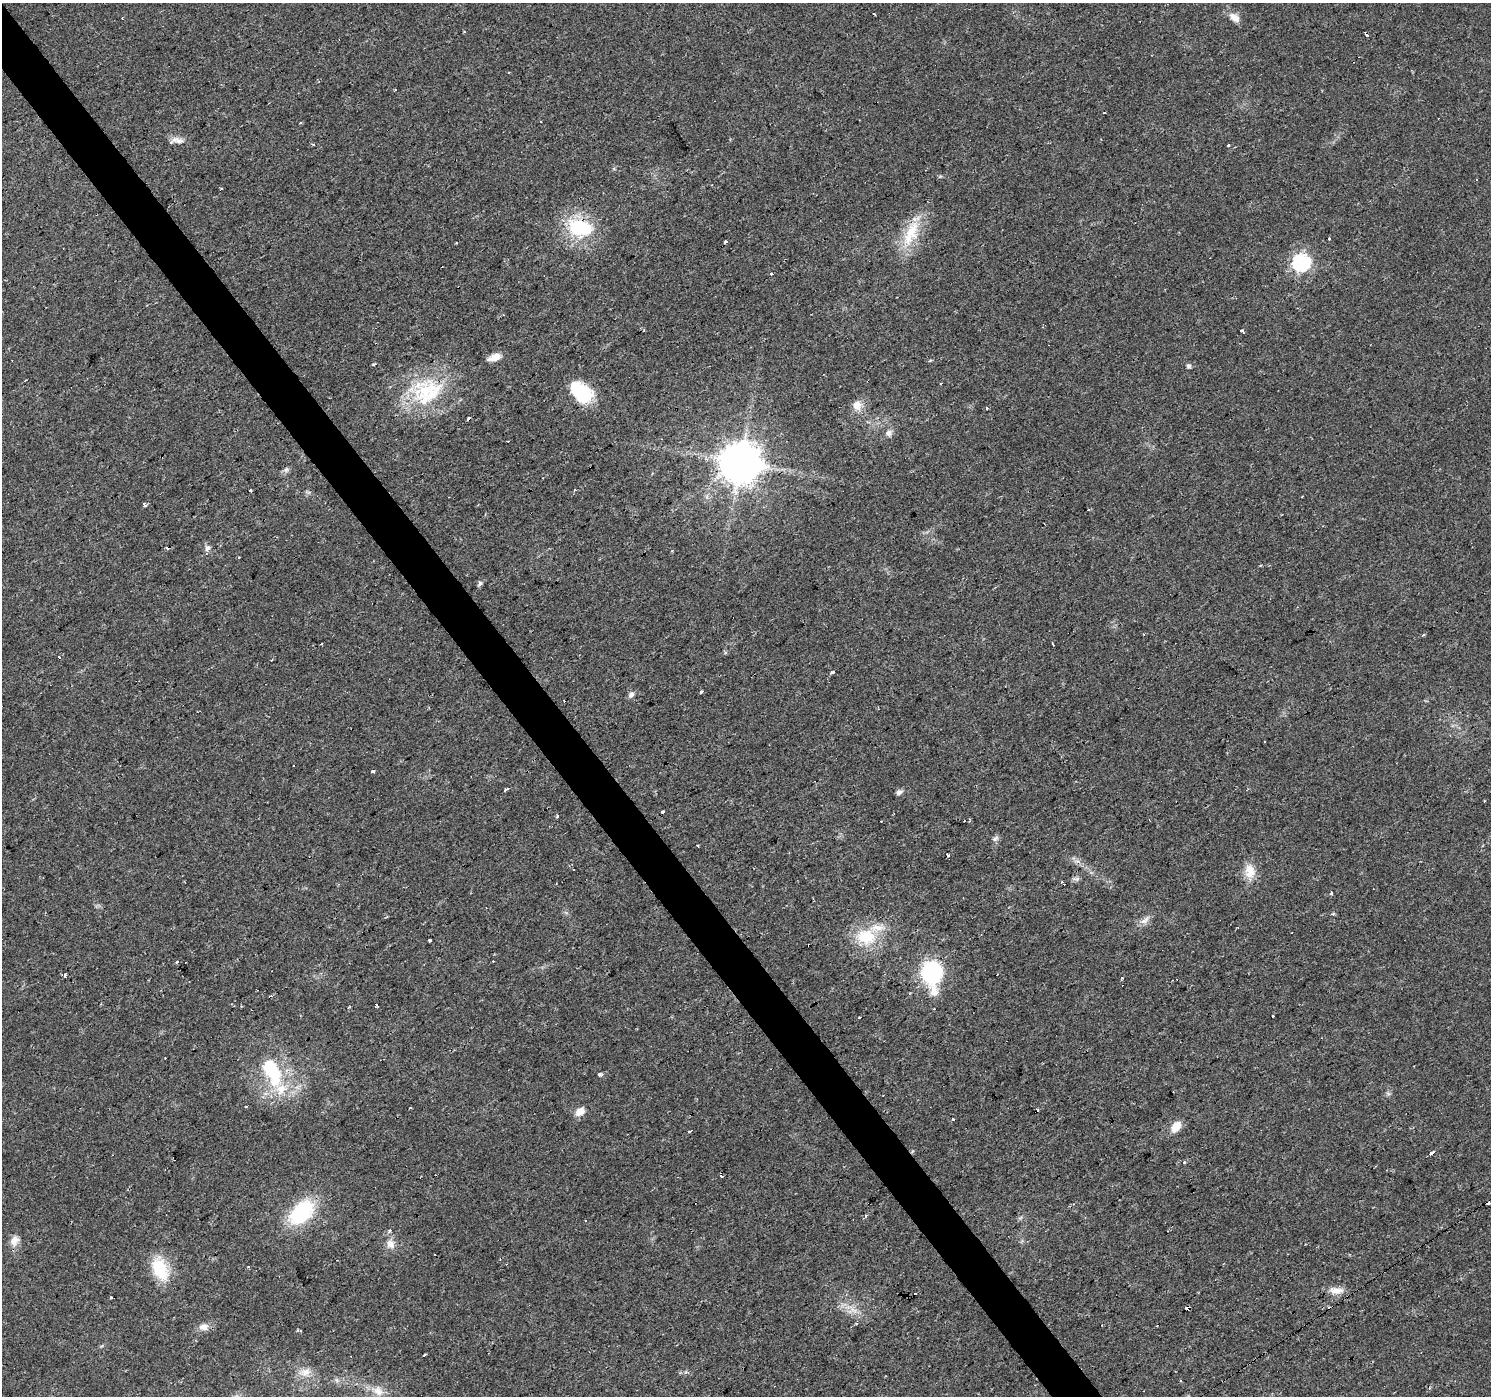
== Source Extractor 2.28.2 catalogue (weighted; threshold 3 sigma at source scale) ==
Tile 11 of 4 x 4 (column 3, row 3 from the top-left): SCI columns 2981-4469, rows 1585-2978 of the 5959 x 5893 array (HDU 1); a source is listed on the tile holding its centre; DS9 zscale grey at full resolution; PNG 1493 x 1398 px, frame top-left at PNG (2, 3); no overlay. Shown black and unused: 3% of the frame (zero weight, under 2 of 3 exposures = <1% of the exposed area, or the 3 px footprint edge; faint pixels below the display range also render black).
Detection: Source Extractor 2.28.2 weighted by HDU 2 'WHT'; one run over the whole footprint, this tile lists its part. Background 0.0205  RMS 0.0033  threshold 0.0149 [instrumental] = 3 sigma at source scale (4.5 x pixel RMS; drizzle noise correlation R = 1.50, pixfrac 1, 0.0396/0.0396 arcsec/px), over >= 5 px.
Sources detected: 119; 31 cosmic-ray / hot-pixel residue — not listed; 4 inside a brighter listed object's ellipse — not listed separately; the other 84 listed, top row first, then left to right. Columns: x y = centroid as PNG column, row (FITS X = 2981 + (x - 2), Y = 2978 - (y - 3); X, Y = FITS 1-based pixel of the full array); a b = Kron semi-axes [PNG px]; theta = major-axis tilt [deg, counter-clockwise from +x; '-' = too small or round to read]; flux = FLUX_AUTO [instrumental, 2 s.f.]
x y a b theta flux
1234 18 15 9 -37 2.7
1366 34 5 3 - 2.5
1104 113 3 2 - 0.26
540 121 3 2 - 0.38
300 122 3 3 - 0.64
177 140 19 8 -11 2.3
1228 145 3 3 - 1.3
221 188 4 2 - 0.34
580 228 33 22 -14 21
912 231 31 20 78 12
1328 238 3 3 - 0.94
726 242 4 3 - 1.5
1301 262 8 7 - 80
771 274 3 3 - 11
503 315 3 2 - 0.29
1242 331 4 3 - 0.67
495 357 13 9 19 3
373 365 3 3 - 0.77
1189 366 7 5 -55 0.68
425 391 49 37 18 28
581 392 27 18 -42 15
857 406 13 12 - 3.2
987 408 3 3 - 1.2
469 419 4 3 - 7.7
889 433 9 7 35 1.5
740 462 11 11 - 1100
286 470 9 4 54 0.89
250 490 3 3 - 1.4
145 505 3 3 - 1.9
1088 509 3 3 - 1
207 548 8 7 - 1.3
480 583 7 5 34 0.82
1423 635 4 3 - 0.41
321 644 3 3 - 0.98
59 657 3 2 - 0.54
833 671 4 3 - 4.2
702 692 3 3 - 2
631 695 7 6 - 1.3
373 771 3 3 - 0.73
506 790 4 3 - 3.2
899 792 8 6 27 1.1
663 812 3 3 - 9.7
558 817 3 3 - 3.8
881 821 3 2 - 0.52
995 838 10 6 31 0.94
948 855 3 3 - 2.4
1250 871 21 13 -77 5
1077 879 7 5 44 0.78
1062 882 6 3 -57 6.2
1331 893 4 3 - 1.1
1334 914 3 3 - 1
1145 920 16 7 38 2.1
866 937 28 21 -8 13
429 940 3 3 - 0.65
932 972 17 15 -75 41
65 975 4 3 - 2
934 991 17 11 -80 3.7
376 1005 4 2 - 0.58
1273 1016 3 3 - 1.6
859 1018 3 3 - 1.3
272 1071 45 19 -67 23
599 1074 4 3 - 5.4
410 1108 3 2 - 0.64
580 1112 12 8 38 3
953 1120 3 3 - 3.2
1176 1126 14 9 54 4
690 1131 4 3 - 5.1
1432 1153 5 3 - 240
1184 1162 3 3 - 1.1
722 1177 3 3 - 5
301 1212 24 15 44 30
865 1216 4 4 - 0.62
390 1231 4 3 - 1.1
14 1240 14 11 47 2.7
390 1244 14 10 -63 2.7
160 1269 27 16 -67 13
1336 1290 21 9 -3 3.2
111 1298 3 3 - 1.8
854 1310 11 4 -33 1.7
203 1327 14 9 5 2.2
424 1355 3 3 - 2.9
305 1372 18 10 6 3.3
337 1380 7 4 -88 0.67
378 1391 17 12 -46 3.9
Overlapping masked pixels (flux is a lower limit): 5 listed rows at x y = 1366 34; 580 228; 469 419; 740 462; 272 1071